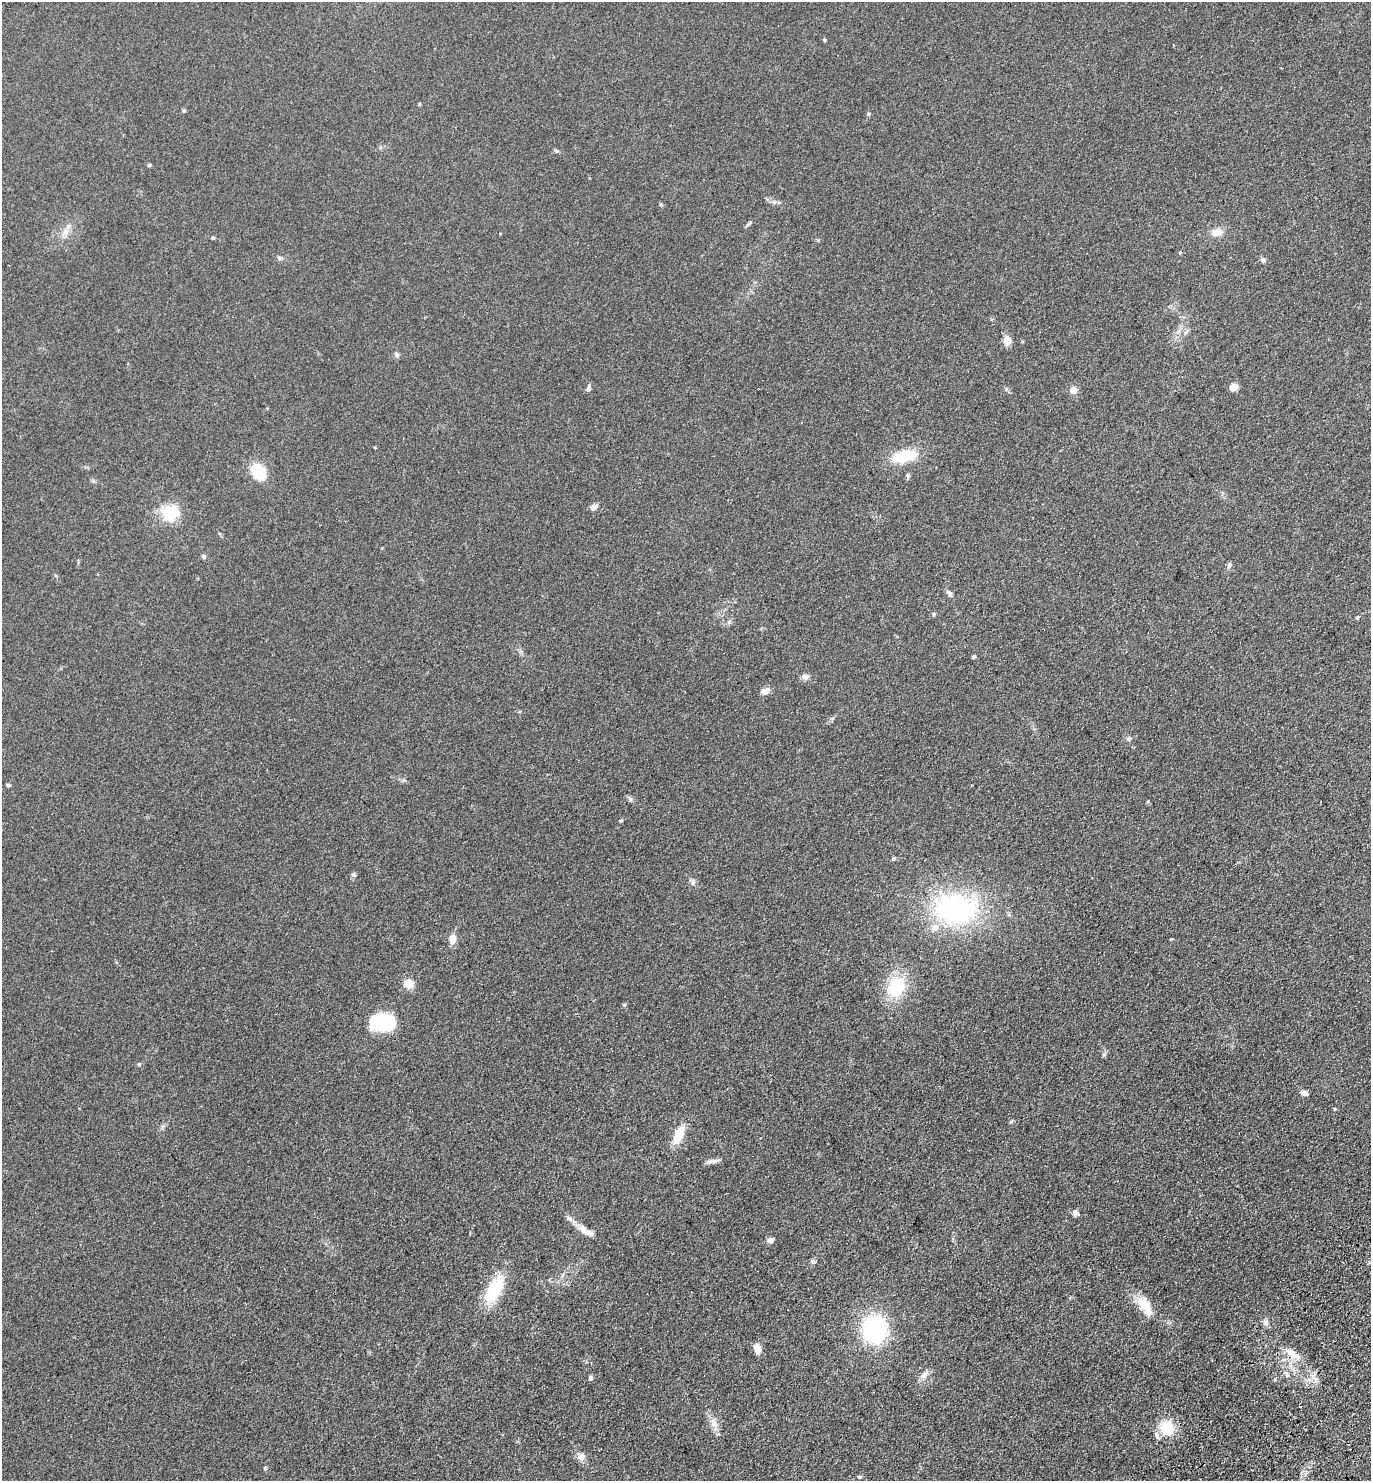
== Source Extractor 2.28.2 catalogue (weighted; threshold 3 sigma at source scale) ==
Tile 6 of 4 x 4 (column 2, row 2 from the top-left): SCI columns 1756-3124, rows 3049-4527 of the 6108 x 6096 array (HDU 1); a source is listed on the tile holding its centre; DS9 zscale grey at full resolution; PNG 1373 x 1483 px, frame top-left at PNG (2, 2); no overlay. Shown black and unused: <1% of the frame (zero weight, under 3 of 4 exposures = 6% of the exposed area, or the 3 px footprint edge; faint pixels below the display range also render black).
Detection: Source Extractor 2.28.2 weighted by HDU 2 'WHT'; one run over the whole footprint, this tile lists its part. Background 0.167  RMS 0.0091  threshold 0.0411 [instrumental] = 3 sigma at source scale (4.5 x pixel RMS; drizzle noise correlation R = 1.50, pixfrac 1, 0.05/0.05 arcsec/px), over >= 5 px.
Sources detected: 68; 3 inside a brighter listed object's ellipse — not listed separately; the other 65 listed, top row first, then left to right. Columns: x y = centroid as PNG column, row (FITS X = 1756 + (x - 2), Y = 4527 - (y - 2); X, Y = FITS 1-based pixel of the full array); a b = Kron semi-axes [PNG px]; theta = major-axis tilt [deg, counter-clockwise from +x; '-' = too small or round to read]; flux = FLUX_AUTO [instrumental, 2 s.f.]
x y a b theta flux
824 40 4 4 - 0.97
184 111 6 5 - 1.3
149 165 5 4 - 1.1
661 205 5 4 - 1
749 223 9 4 45 1.6
65 232 10 7 63 5.1
1217 232 15 9 5 7.1
213 238 5 4 - 1.1
279 258 6 6 - 2
1263 260 6 6 - 2.7
1007 340 10 9 - 7
396 355 7 6 - 2
1234 387 7 6 - 8.8
588 388 11 4 81 2
1073 390 5 4 - 22
903 456 30 13 13 30
258 471 19 13 -54 26
908 476 8 5 -77 1.7
593 507 9 7 26 3.6
169 513 6 6 - 200
203 556 6 5 - 1.4
1229 566 8 5 70 2.7
950 593 10 6 -54 3
934 614 6 4 90 1.1
1357 617 5 4 - 1.1
729 622 6 4 19 1.5
973 657 4 3 - 1.4
805 677 9 8 - 3.4
765 691 11 8 26 4.8
1128 738 6 6 - 1.9
8 785 5 5 - 1.1
630 799 7 5 -60 1.9
621 821 5 3 - 0.78
893 858 5 4 - 1.2
354 875 6 4 -45 1.4
693 882 10 4 85 2
955 909 57 37 -3 140
452 939 11 7 84 7.9
409 984 12 11 - 9.1
896 987 28 22 69 38
382 1022 26 16 3 58
1104 1055 7 4 37 1.3
139 1064 5 3 - 0.85
1304 1093 9 6 -23 3.3
1334 1109 4 3 - 0.83
1011 1122 6 4 19 1
679 1135 22 9 67 19
712 1161 19 5 9 4
1075 1213 8 7 - 3.4
583 1230 18 9 -48 8.2
770 1240 7 5 18 4.2
494 1289 35 16 62 39
1145 1306 32 13 -56 18
1266 1322 8 7 - 3
874 1329 26 22 -87 100
757 1349 12 7 -77 6.9
1292 1354 21 9 -42 12
924 1375 12 9 56 5.5
1287 1375 8 5 -63 2.3
590 1378 6 5 - 1.8
714 1423 10 7 79 4.9
1167 1428 15 14 - 26
581 1457 11 9 2 4.8
265 1468 5 4 - 1
860 1477 5 5 - 1.1
Unlisted compact peaks at least as high as the median listed source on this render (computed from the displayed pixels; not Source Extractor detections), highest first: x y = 624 1005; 556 151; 774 202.